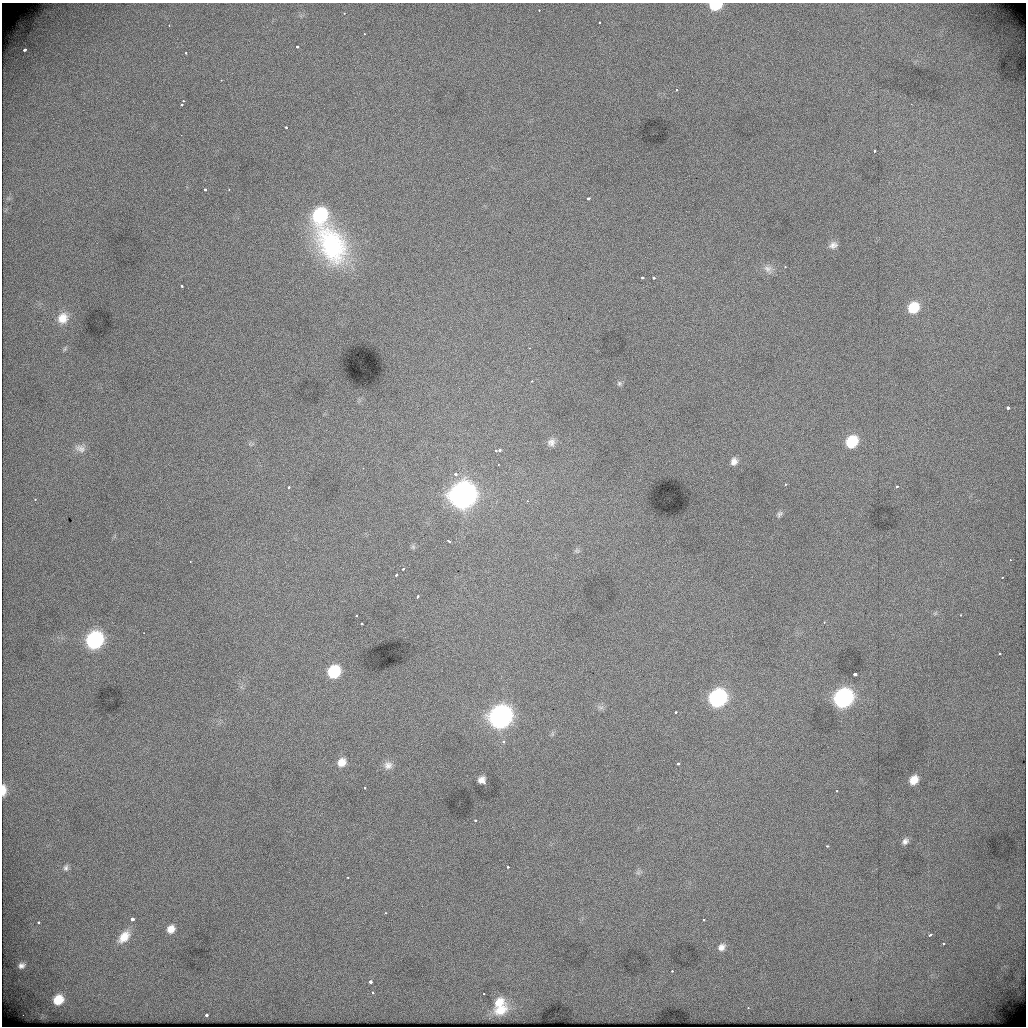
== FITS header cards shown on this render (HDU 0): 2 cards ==
NAXIS1  =                 1024          /
NAXIS2  =                 1024          /

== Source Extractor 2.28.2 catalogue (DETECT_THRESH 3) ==
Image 1024 x 1024 px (HDU 0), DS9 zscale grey, 1 PNG px = 1 image px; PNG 1028 x 1028 px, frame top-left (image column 1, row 1024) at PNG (2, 3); no overlay
Background 499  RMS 3.4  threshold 10.3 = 3 sigma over >= 5 px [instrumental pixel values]
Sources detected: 106; all 106 listed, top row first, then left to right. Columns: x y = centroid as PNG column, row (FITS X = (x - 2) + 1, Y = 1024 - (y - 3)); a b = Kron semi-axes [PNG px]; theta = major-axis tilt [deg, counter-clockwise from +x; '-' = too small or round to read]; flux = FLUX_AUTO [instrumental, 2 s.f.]
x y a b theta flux
715 5 9 6 3 11000
539 10 3 2 - 310
344 13 3 3 - 200
599 22 3 3 - 320
169 25 3 2 - 180
364 34 3 2 - 490
297 46 3 3 - 940
25 50 3 3 - 1600
185 53 3 3 - 540
221 80 3 3 - 220
676 90 3 3 - 270
183 101 3 3 - 390
911 104 3 2 - 200
181 105 3 3 - 970
286 128 3 3 - 990
181 135 3 2 - 290
874 151 3 3 - 340
229 189 3 2 - 310
205 190 3 3 - 860
588 199 4 3 - 780
320 215 12 10 67 24000
332 245 47 29 -61 28000
833 245 9 7 20 1000
785 267 3 3 - 260
768 269 11 10 - 1400
643 278 3 3 - 1100
654 278 3 3 - 930
182 286 3 3 - 690
913 308 10 9 - 7100
62 318 13 11 61 2900
529 348 4 3 - 150
532 381 3 3 - 290
619 383 7 7 - 580
1008 408 3 3 - 2200
551 442 12 11 - 1500
851 442 11 9 49 10000
80 448 14 9 -19 1300
496 450 3 2 - 450
500 450 4 3 - 730
734 461 10 8 75 1400
498 464 2 2 - 180
363 468 3 2 - 200
455 474 3 3 - 810
785 484 3 3 - 280
897 486 3 2 - 470
289 487 3 3 - 340
462 495 12 11 - 290000
35 499 3 3 - 290
527 501 3 3 - 230
779 514 10 6 49 650
449 541 4 3 - 870
413 547 6 6 - 440
577 551 8 5 6 470
1010 560 2 2 - 2100
190 562 2 2 - 170
403 569 4 3 - 510
396 575 3 2 - 420
1002 577 2 2 - 210
417 597 3 3 - 1400
356 615 3 2 - 290
960 615 3 2 - 460
824 622 3 3 - 190
362 624 3 3 - 2900
94 640 11 9 50 50000
1000 653 3 3 - 430
334 672 10 9 - 13000
855 674 3 3 - 3200
717 698 11 9 49 57000
843 698 11 9 46 73000
601 707 9 4 -8 550
675 712 3 2 - 400
500 717 12 10 46 160000
503 741 5 4 - 430
341 762 11 9 45 2600
678 763 3 3 - 800
388 765 12 12 - 1800
482 780 8 6 -45 1600
914 780 10 8 54 3200
365 788 3 3 - 440
3 790 9 4 89 2000
836 791 3 2 - 280
475 820 3 3 - 600
905 841 8 6 53 910
827 846 3 2 - 430
508 867 3 3 - 610
66 868 8 6 70 620
347 877 3 2 - 340
385 913 3 2 - 350
132 919 3 3 - 3600
704 920 3 2 - 270
38 923 3 3 - 1100
171 929 10 9 - 2100
930 935 4 3 - 1000
124 937 18 11 47 3700
944 944 3 3 - 280
721 947 10 8 44 1300
21 965 9 7 24 1000
672 971 3 3 - 390
370 982 3 3 - 2400
372 993 3 3 - 480
484 994 3 2 - 250
58 1000 10 9 - 5000
499 1002 16 13 33 4000
748 1008 2 2 - 1000
501 1010 20 12 21 4300
206 1015 3 3 - 2600
At the frame edge (FLAGS 8, measured only in part): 2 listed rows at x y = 715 5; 3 790